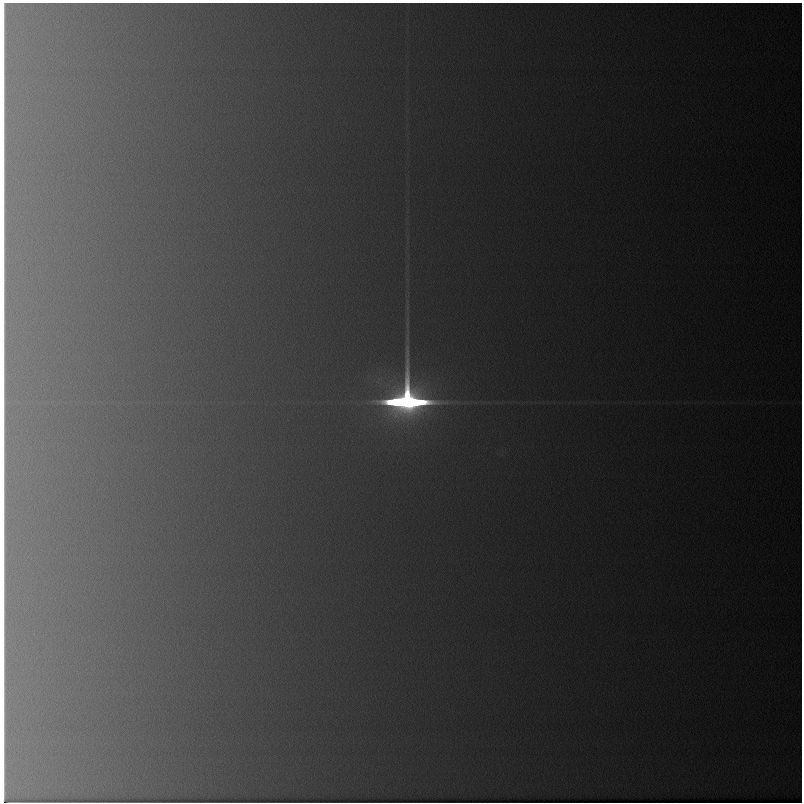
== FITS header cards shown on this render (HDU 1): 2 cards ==
NAXIS1  =                  800 / length of data axis 1
NAXIS2  =                  800 / length of data axis 2

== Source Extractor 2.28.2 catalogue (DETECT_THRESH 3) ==
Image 800 x 800 px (HDU 1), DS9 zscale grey, 1 PNG px = 1 image px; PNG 804 x 804 px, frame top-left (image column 1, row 800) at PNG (2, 3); no overlay
Background 11400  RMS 55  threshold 165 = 3 sigma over >= 5 px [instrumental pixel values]
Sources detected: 4; all 4 listed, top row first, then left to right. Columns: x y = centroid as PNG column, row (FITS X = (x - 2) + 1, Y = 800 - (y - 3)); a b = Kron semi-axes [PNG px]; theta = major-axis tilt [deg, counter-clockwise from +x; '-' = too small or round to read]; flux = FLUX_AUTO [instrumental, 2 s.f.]
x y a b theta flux
407 308 9 4 89 1.1e+04
457 402 7 4 -19 8.3e+03
404 403 3 3 - 4.3e+09
3 801 42 2 -90 8.6e+09
At the frame edge (FLAGS 8, measured only in part): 1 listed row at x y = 3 801